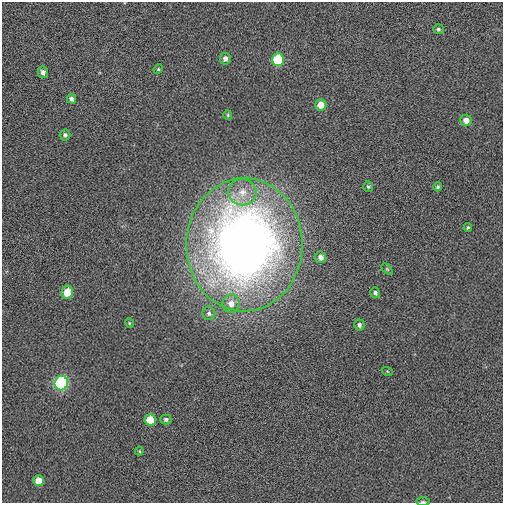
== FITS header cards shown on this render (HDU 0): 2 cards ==
NAXIS1  =                  501 / Axis length
NAXIS2  =                  501 / Axis length

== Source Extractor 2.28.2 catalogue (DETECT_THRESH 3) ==
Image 501 x 501 px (HDU 0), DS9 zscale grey, 1 PNG px = 1 image px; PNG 505 x 505 px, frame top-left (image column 1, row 501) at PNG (2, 2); each listed source drawn as its Kron ellipse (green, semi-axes under 4 px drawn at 4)
Background 0.00198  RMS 0.28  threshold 0.832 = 3 sigma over >= 5 px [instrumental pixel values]
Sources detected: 30; all 30 listed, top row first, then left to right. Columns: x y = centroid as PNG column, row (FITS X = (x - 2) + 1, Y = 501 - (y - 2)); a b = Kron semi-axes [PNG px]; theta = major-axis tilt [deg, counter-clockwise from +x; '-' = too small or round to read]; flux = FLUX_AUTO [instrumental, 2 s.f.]
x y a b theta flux
438 29 5 5 - 34
225 59 6 5 - 90
278 60 6 6 - 780
158 69 5 4 - 21
43 72 6 5 - 77
72 99 5 4 - 75
321 105 6 5 - 190
228 115 5 4 - 21
466 120 6 5 - 140
65 135 5 5 - 51
368 187 5 5 - 30
438 187 4 4 - 28
242 192 14 13 - 310
468 227 4 3 - 26
244 245 66 58 89 18000
321 257 6 5 - 100
387 269 6 4 -45 21
67 292 7 5 77 310
375 293 5 5 - 46
231 304 9 8 - 170
209 313 7 6 - 54
129 323 5 4 - 20
359 325 5 5 - 58
387 371 5 3 - 17
61 383 7 7 - 1900
166 419 5 5 - 50
150 420 5 5 - 320
139 451 4 4 - 18
39 481 5 5 - 230
423 502 7 3 0 27
At the frame edge (FLAGS 8, measured only in part): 1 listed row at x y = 423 502